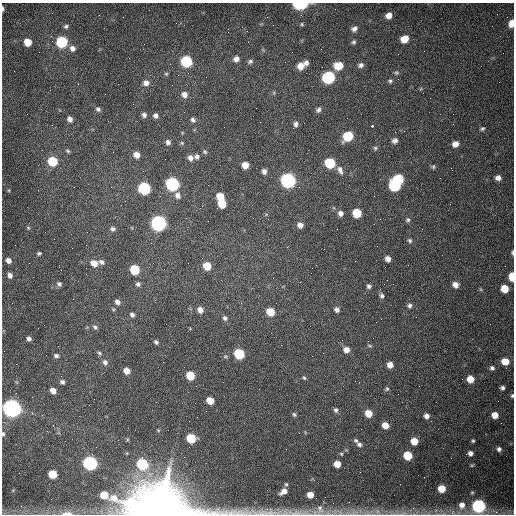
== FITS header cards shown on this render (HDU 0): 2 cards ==
NAXIS1  =                  512 /fastest changing axis
NAXIS2  =                  512 /next to fastest changing axis

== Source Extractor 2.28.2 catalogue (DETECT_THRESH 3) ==
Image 512 x 512 px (HDU 0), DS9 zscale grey, 1 PNG px = 1 image px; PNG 516 x 516 px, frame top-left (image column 1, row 512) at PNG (2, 3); no overlay
Background 1540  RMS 24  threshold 71.7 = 3 sigma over >= 5 px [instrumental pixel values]
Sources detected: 160; all 160 listed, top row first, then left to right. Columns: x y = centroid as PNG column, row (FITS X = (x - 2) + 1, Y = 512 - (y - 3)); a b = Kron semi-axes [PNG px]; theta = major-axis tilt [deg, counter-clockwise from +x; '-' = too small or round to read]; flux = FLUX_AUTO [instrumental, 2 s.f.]
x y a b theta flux
300 4 8 4 1 1.9e+05
3 9 5 2 - 2.7e+03
389 15 6 6 - 1.1e+04
511 23 7 5 74 1.8e+04
302 24 5 4 - 1.9e+03
66 26 6 4 28 3.3e+03
354 29 7 6 - 6.6e+03
404 39 7 6 - 2.4e+04
27 42 6 6 - 2.4e+04
62 42 7 7 - 9.9e+04
354 42 6 5 - 3.2e+03
72 48 7 7 - 7.8e+03
236 59 7 6 - 7.7e+03
186 61 7 7 - 1.3e+05
250 62 7 5 30 3.7e+03
306 63 6 5 - 6.2e+03
361 65 7 6 - 5.7e+03
300 66 8 7 - 1.4e+04
338 66 8 7 - 3.3e+04
396 73 6 6 - 3.1e+03
166 74 6 5 - 2.1e+03
328 77 7 7 - 2.0e+05
390 81 5 5 - 3.2e+03
146 83 8 7 - 9.0e+03
274 93 6 4 -72 2.0e+03
105 94 2 2 - 9.7e+02
184 94 7 7 - 8.3e+03
98 109 7 6 - 4.2e+03
318 110 7 6 - 4.9e+03
144 115 6 5 - 4.7e+03
156 116 6 5 - 5.3e+03
70 119 6 5 - 6.9e+03
193 120 7 6 - 4.3e+03
296 124 7 6 - 5.0e+03
372 126 3 3 - 6.7e+03
293 128 2 2 - 1.4e+03
482 128 6 5 - 3.1e+03
348 136 8 6 38 6.0e+04
395 141 7 6 - 5.8e+03
168 142 5 5 - 5.1e+03
182 143 5 5 - 2.2e+03
455 144 6 6 - 1.0e+04
375 148 6 5 - 2.8e+03
68 151 6 4 -18 2.5e+03
205 152 6 5 - 2.7e+03
136 155 7 6 - 1.1e+04
197 156 6 5 - 4.7e+03
190 158 7 6 - 7.8e+03
52 161 7 6 - 6.2e+04
330 163 7 6 - 8.7e+04
245 165 6 5 - 1.8e+04
433 166 6 5 - 2.7e+03
340 170 11 6 -66 7.8e+03
264 171 6 5 - 5.9e+03
498 178 7 6 - 8.0e+03
398 179 7 6 - 7.1e+04
288 180 7 7 - 4.5e+05
172 184 7 7 - 2.7e+05
395 185 7 7 - 1.2e+05
144 188 7 6 - 2.0e+05
178 195 8 7 - 8.0e+03
220 196 6 6 - 2.7e+04
222 204 6 6 - 3.4e+04
340 213 6 6 - 7.5e+03
357 213 6 6 - 4.8e+04
408 220 7 6 - 3.5e+03
158 223 7 7 - 5.5e+05
300 225 6 6 - 9.0e+03
28 228 5 4 - 2.0e+03
113 229 7 6 - 4.4e+03
410 240 6 5 - 3.4e+03
512 252 6 3 87 2.6e+03
39 253 5 4 - 2.5e+03
388 259 5 5 - 9.2e+03
8 260 6 5 - 8.0e+03
101 262 8 5 -28 5.0e+03
94 263 8 6 -25 1.4e+04
207 266 6 6 - 3.2e+04
134 269 6 6 - 6.8e+04
10 275 6 5 - 6.7e+03
512 277 6 4 90 3.1e+04
273 278 2 2 - 6.5e+02
59 284 6 5 - 4.1e+03
138 284 5 5 - 4.4e+03
455 285 7 6 - 1.1e+04
369 286 6 5 - 4.2e+03
480 289 6 4 -70 1.9e+03
505 289 6 6 - 2.7e+04
382 296 7 5 -82 4.6e+03
117 302 6 5 - 6.4e+03
276 303 2 2 - 1.1e+03
409 305 6 6 - 4.6e+03
200 310 6 6 - 1.0e+04
337 310 6 5 - 5.5e+03
270 312 6 5 - 3.2e+04
132 315 6 4 -43 4.4e+03
225 318 6 6 - 4.4e+03
381 319 2 2 - 7.9e+02
95 327 7 5 -36 3.7e+03
29 339 5 4 - 5.1e+03
156 342 5 4 - 3.3e+03
369 346 7 3 -9 2.0e+03
346 350 7 6 - 1.1e+04
99 353 7 5 -41 3.0e+03
239 354 6 6 - 1.0e+05
56 356 6 5 - 4.3e+03
505 361 6 5 - 2.8e+04
105 362 7 6 - 5.7e+03
390 365 5 5 - 1.2e+04
492 368 5 5 - 4.5e+03
127 371 6 5 - 1.4e+04
190 376 6 6 - 4.3e+04
304 378 6 4 -62 2.5e+03
470 379 5 5 - 2.4e+04
62 382 5 5 - 4.3e+03
502 388 4 4 - 4.2e+03
387 389 7 5 41 2.9e+03
53 390 5 5 - 1.3e+04
512 396 5 4 - 2.5e+03
210 400 6 5 - 2.5e+04
12 408 7 7 - 1.3e+06
336 410 6 5 - 4.2e+03
368 413 6 5 - 2.5e+04
294 414 6 5 - 3.0e+03
495 415 5 5 - 1.9e+04
426 416 6 5 - 7.5e+03
189 421 2 2 - 6.6e+02
385 425 6 5 - 2.0e+04
3 434 6 4 84 3.1e+03
191 438 6 6 - 6.1e+04
356 440 6 5 - 3.1e+03
414 441 6 5 - 2.6e+04
473 441 4 3 - 2.3e+03
359 444 6 5 - 4.5e+03
499 449 5 5 - 5.4e+03
470 453 5 5 - 7.1e+03
341 454 5 4 - 1.9e+03
408 455 6 6 - 5.0e+04
90 463 7 6 - 4.2e+05
142 464 7 6 - 1.5e+05
337 464 5 5 - 2.1e+04
472 465 6 3 18 1.6e+03
53 474 6 6 - 4.2e+04
286 484 5 5 - 2.5e+03
442 489 6 5 - 3.3e+04
284 491 8 5 34 1.2e+04
472 492 5 4 - 2.1e+03
310 495 5 5 - 1.9e+04
316 498 2 2 - 3.7e+03
462 505 9 7 76 1.3e+04
479 506 7 6 - 3.4e+05
161 508 30 15 -5 1.1e+07
320 509 17 11 85 1.3e+04
377 511 7 5 -79 4.5e+03
453 512 6 4 70 2.7e+03
496 512 6 6 - 4.1e+03
67 513 11 4 0 9.7e+03
328 513 6 5 - 4.0e+03
353 513 10 4 -6 6.1e+03
403 513 12 3 5 5.5e+03
At the frame edge (FLAGS 8, measured only in part): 12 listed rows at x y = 300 4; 3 9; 511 23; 512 252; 512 277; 512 396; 12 408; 3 434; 161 508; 67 513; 328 513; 403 513